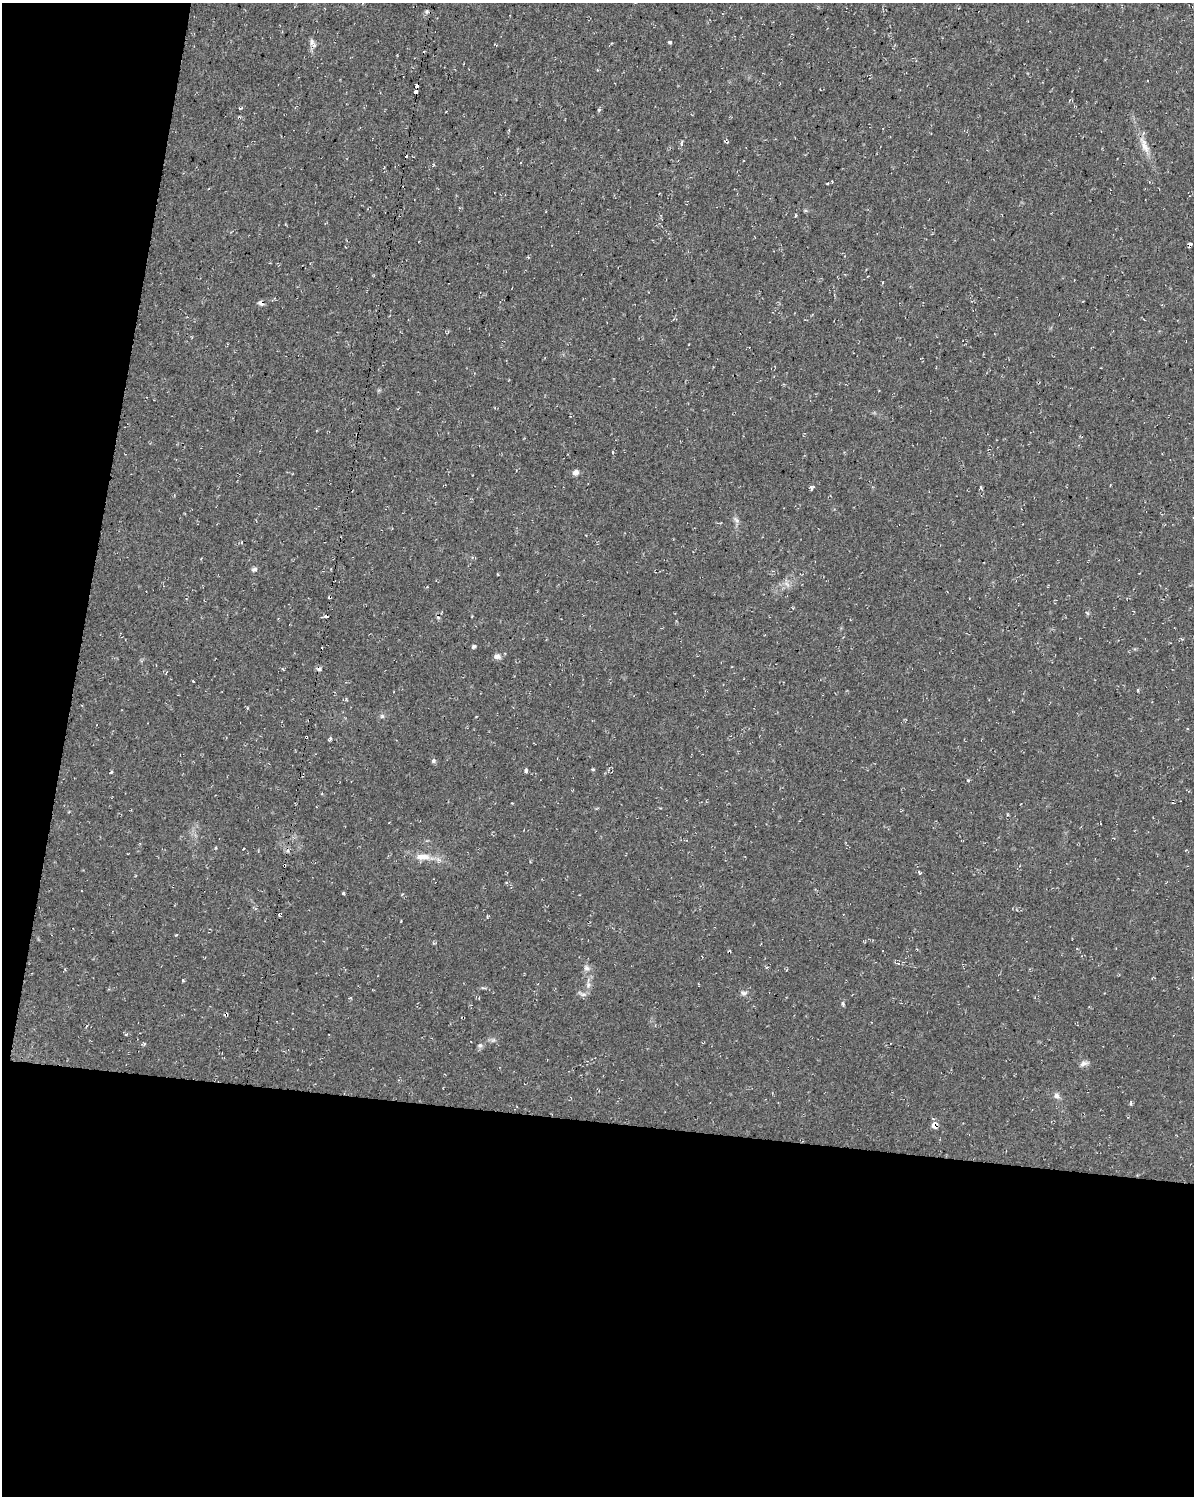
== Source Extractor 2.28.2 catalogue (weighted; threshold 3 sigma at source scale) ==
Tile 9 of 4 x 3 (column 1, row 3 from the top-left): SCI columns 7-1198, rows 282-1775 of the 4783 x 5045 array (HDU 1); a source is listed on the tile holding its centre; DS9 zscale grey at full resolution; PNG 1196 x 1498 px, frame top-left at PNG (2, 3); no overlay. Shown black and unused: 31% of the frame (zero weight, under 2 of 3 exposures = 2% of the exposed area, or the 3 px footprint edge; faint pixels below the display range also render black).
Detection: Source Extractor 2.28.2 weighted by HDU 2 'WHT'; one run over the whole footprint, this tile lists its part. Background 0.035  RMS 0.0055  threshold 0.0246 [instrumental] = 3 sigma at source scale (4.5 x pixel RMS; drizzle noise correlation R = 1.50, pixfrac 1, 0.0396/0.0396 arcsec/px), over >= 5 px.
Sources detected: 60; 7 cosmic-ray / hot-pixel residue — not listed; the other 53 listed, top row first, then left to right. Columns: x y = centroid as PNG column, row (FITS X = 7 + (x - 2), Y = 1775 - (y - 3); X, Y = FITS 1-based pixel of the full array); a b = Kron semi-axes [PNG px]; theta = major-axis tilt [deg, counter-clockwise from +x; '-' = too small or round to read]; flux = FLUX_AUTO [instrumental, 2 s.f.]
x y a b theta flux
427 11 7 4 58 1
312 42 9 6 89 1.9
670 42 4 3 - 1
417 86 3 3 - 4.8
416 92 3 3 - 8.8
599 110 5 4 - 0.79
682 143 7 3 83 0.85
1144 145 27 9 -67 6.8
433 164 4 3 - 0.59
832 182 3 3 - 0.5
795 215 4 3 - 0.57
1190 244 6 2 -22 0.85
261 303 8 6 -37 1.7
613 452 4 3 - 0.54
575 472 7 6 - 2.5
1110 485 2 2 - 0.4
812 487 6 4 1 0.9
736 520 9 4 -54 1.6
254 569 7 5 18 1.4
787 584 9 4 -53 1.6
330 597 3 3 - 7.2
1087 613 7 3 -52 0.69
327 616 3 3 - 5.7
1182 639 4 3 - 0.53
474 646 4 4 - 1.4
497 657 10 6 -7 2
193 681 3 2 - 0.41
1138 690 4 3 - 0.51
382 716 6 6 - 1
306 737 3 3 - 1
330 738 5 3 - 0.86
433 761 6 5 - 1.1
593 769 4 3 - 1
526 770 6 3 -85 1
111 772 5 3 - 0.51
1007 814 4 3 - 0.53
243 849 2 2 - 0.46
423 857 22 9 -1 7
919 873 6 4 -54 0.67
343 893 3 3 - 1.1
917 950 4 2 - 0.44
898 963 5 3 - 0.77
586 968 9 7 -44 1.9
183 980 3 3 - 0.66
588 985 9 6 89 1.9
744 993 9 5 6 1.6
582 994 11 4 -19 1.4
843 1003 7 4 -72 0.84
480 1045 7 6 - 1.3
1084 1063 12 6 18 2
1056 1095 8 7 - 2.2
1131 1103 5 3 - 0.73
934 1125 8 7 - 3.3
Overlapping masked pixels (flux is a lower limit): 7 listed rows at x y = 417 86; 416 92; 261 303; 330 597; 327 616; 306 737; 934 1125
Unlisted compact peaks at least as high as the median listed source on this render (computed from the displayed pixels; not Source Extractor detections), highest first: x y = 968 780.